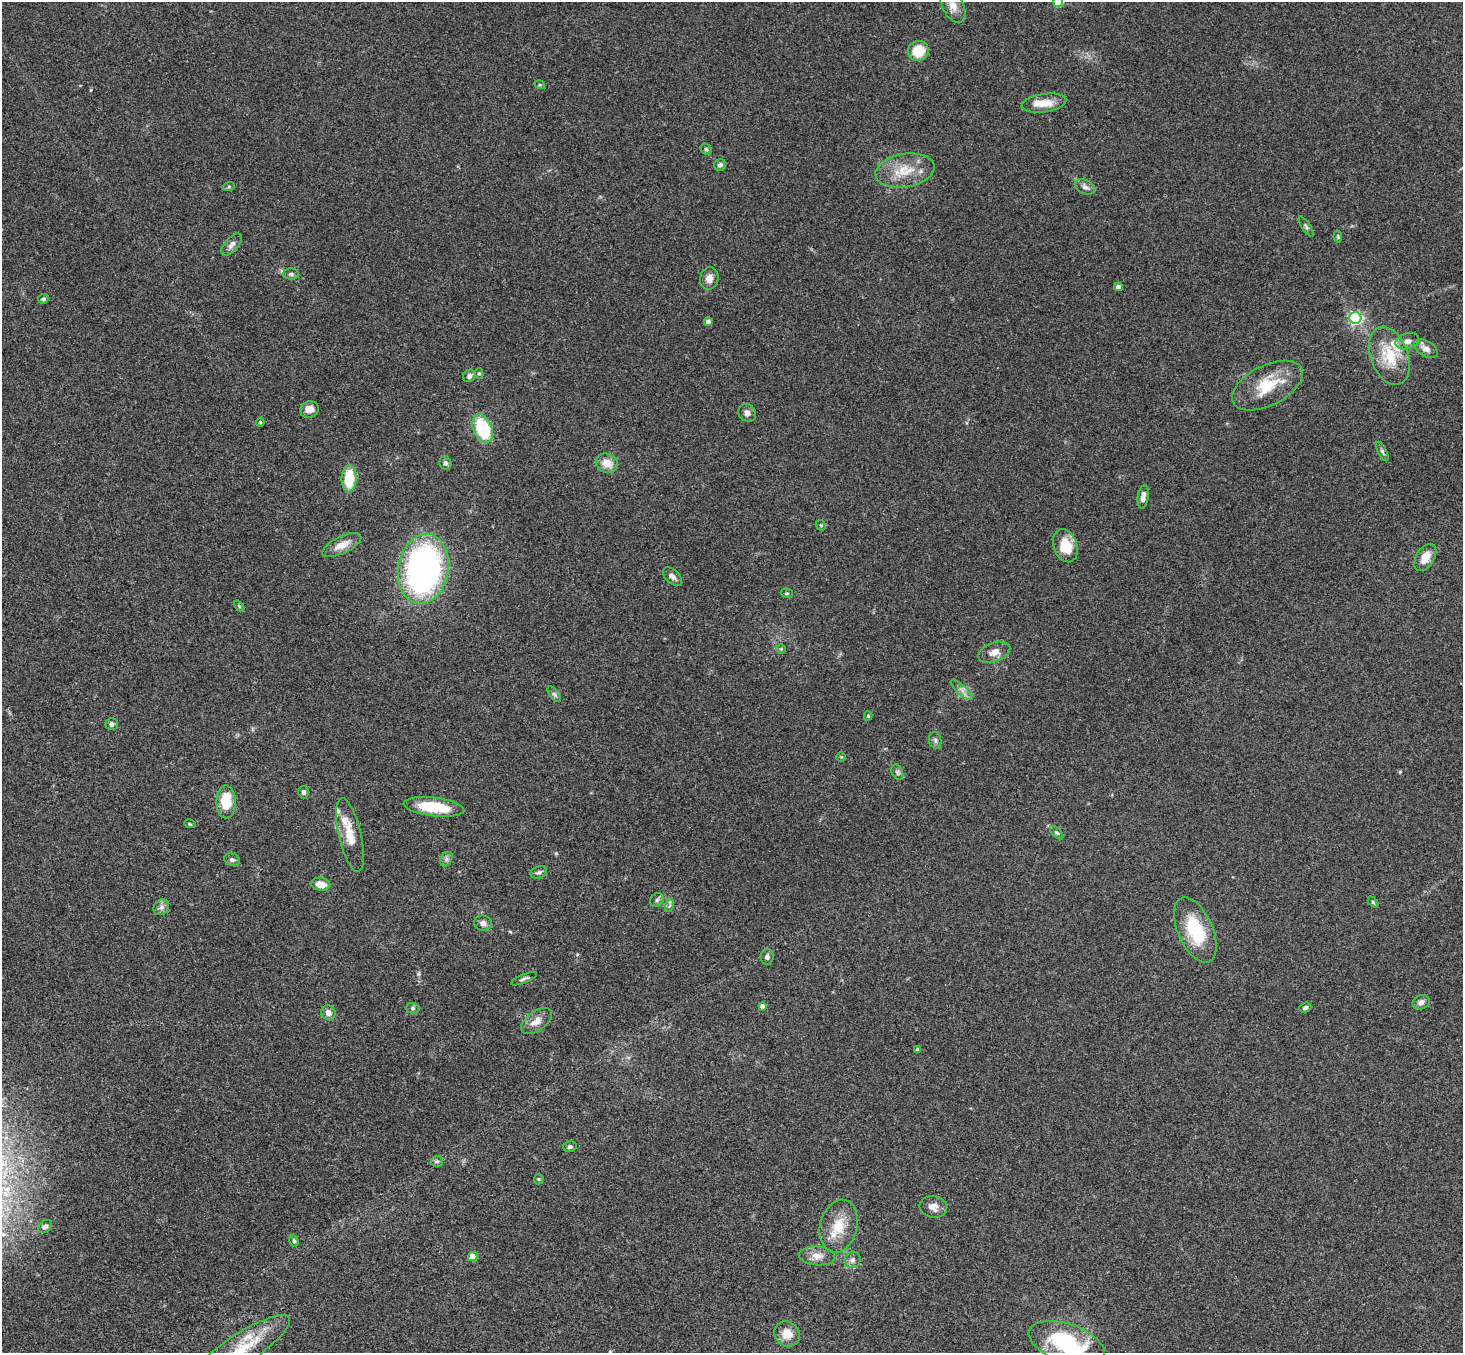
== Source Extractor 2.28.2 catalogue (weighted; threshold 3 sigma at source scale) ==
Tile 7 of 4 x 4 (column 3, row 2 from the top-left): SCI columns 2975-4435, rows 3031-4381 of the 5945 x 5925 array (HDU 1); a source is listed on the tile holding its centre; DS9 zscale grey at full resolution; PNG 1465 x 1355 px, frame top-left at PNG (2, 2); each listed source drawn as its Kron ellipse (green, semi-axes under 4 px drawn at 4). Shown black and unused: <1% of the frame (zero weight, under 3 of 4 exposures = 6% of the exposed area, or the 3 px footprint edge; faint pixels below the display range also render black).
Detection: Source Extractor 2.28.2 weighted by HDU 2 'WHT'; one run over the whole footprint, this tile lists its part. Background 0.22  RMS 0.0085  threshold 0.0381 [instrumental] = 3 sigma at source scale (4.5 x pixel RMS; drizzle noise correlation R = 1.50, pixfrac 1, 0.05/0.05 arcsec/px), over >= 5 px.
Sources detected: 95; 1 inside a brighter object's white glare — neither listed nor drawn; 5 inside a brighter listed object's ellipse — not listed separately; the other 89 listed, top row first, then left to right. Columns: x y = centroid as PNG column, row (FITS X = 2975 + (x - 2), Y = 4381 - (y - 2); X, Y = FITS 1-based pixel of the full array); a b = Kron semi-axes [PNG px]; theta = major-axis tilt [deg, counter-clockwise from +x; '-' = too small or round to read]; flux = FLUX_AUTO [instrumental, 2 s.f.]
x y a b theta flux
1058 2 5 5 - 36
953 5 19 10 -62 9.5
918 51 10 10 - 21
540 85 5 3 - 0.77
1044 103 22 9 8 13
706 149 6 5 - 1.4
720 165 6 5 - 2.7
905 170 30 16 9 24
229 186 6 4 20 1.2
1085 187 11 6 -23 3.4
1306 227 12 4 -57 1.8
1338 237 6 4 -80 0.96
232 245 13 7 49 4.5
291 274 8 5 -1 2
709 279 11 9 74 6.6
1118 287 4 4 - 5.1
43 299 5 4 - 1.5
1355 318 6 6 - 190
708 322 4 4 - 4.6
1407 341 12 8 15 4.6
1426 348 13 7 -30 5
1389 356 30 18 -69 31
479 373 5 4 - 1.3
469 376 7 5 40 3.2
1267 386 38 20 27 33
310 409 9 8 - 6.9
747 413 9 8 - 3.6
260 422 4 3 - 0.82
483 428 15 9 -67 49
1382 452 11 4 -63 2
445 463 7 6 - 2.6
607 463 11 9 -21 11
349 478 14 7 88 29
1143 497 12 5 82 5.5
821 525 5 4 - 1.1
342 545 21 8 25 9.4
1065 546 17 11 -71 20
1425 557 15 9 59 10
423 569 35 25 80 250
672 576 11 6 -42 3.4
787 593 6 4 -18 1.2
239 606 6 4 -46 1
781 649 5 5 - 1.1
994 652 16 9 20 7.8
962 690 14 4 -41 4
554 694 9 4 -54 1.9
868 716 4 4 - 1.3
112 724 6 6 - 2.7
935 740 8 6 -78 2.1
841 757 4 4 - 0.89
897 772 8 5 -61 1.9
303 792 6 5 - 1.9
226 802 16 9 90 25
434 807 30 9 -7 36
190 824 6 3 -17 0.89
1057 833 8 4 -44 1.6
350 835 37 11 -77 18
446 859 8 5 60 2.4
232 860 8 6 -18 2.3
539 872 8 6 18 2.2
321 884 10 6 -6 8.8
657 900 7 6 - 2
1373 902 6 4 -46 1.1
670 905 7 4 71 1.6
161 907 8 7 - 3.2
483 923 9 7 -7 4
1195 930 35 17 -66 44
767 957 8 6 84 3.1
524 979 14 3 23 2.1
1421 1002 9 7 24 3.7
762 1006 4 4 - 4.1
413 1008 6 5 - 1.7
1305 1008 6 5 - 2.2
328 1013 8 7 - 4.5
536 1021 18 9 36 8.8
918 1050 3 3 - 2.1
570 1147 7 5 12 2.2
437 1161 6 5 - 1.6
539 1179 5 5 - 1.1
933 1207 14 11 -10 6.5
45 1226 8 5 38 2.6
839 1226 27 18 77 23
294 1241 6 4 -73 1.4
817 1256 18 9 -5 7.9
473 1257 5 4 - 14
852 1260 8 7 - 3.6
787 1334 13 12 - 12
1067 1343 40 19 -19 83
242 1348 56 15 33 36
Isophote crosses this tile's border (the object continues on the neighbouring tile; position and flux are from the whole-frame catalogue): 4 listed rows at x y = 1058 2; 953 5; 1067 1343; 242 1348